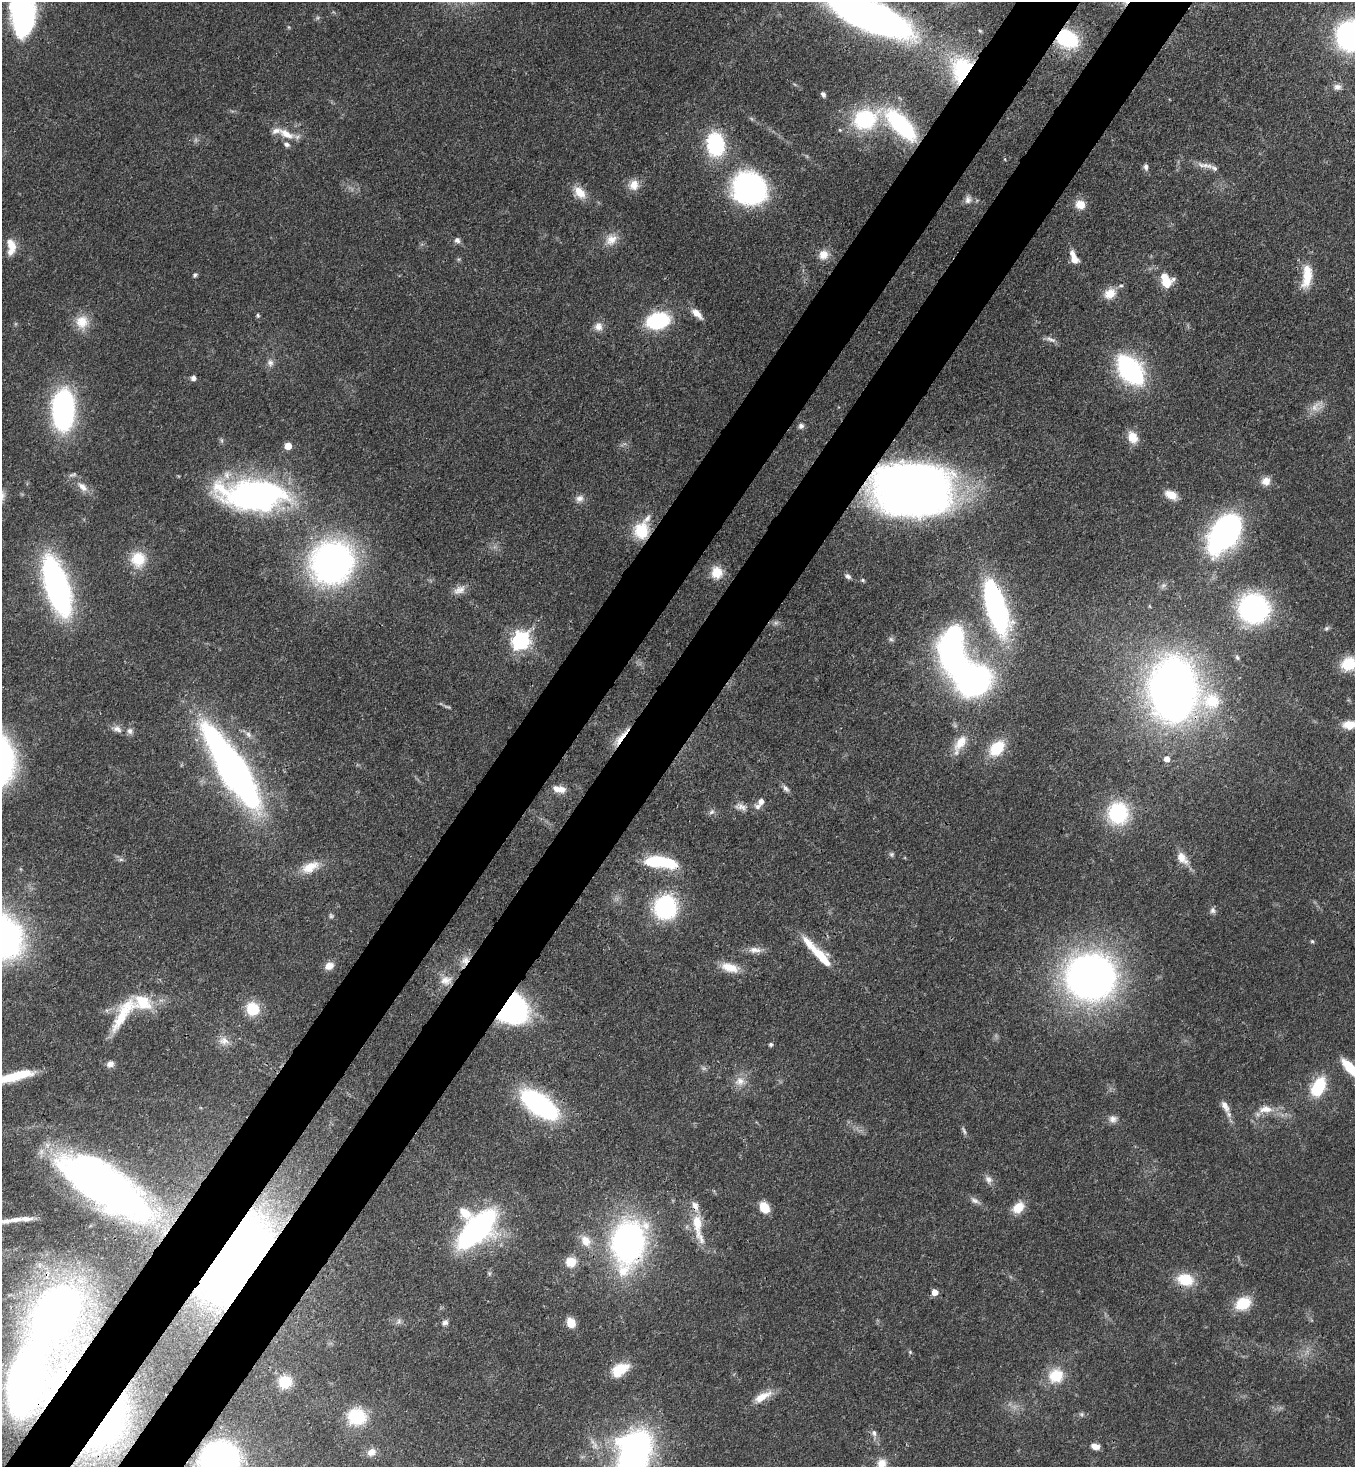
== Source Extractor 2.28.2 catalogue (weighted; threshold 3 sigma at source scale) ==
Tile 7 of 4 x 4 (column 3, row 2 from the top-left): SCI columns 2933-4285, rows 2991-4455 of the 6003 x 5981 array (HDU 1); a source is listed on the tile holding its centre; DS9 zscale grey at full resolution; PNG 1357 x 1469 px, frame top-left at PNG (2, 2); no overlay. Shown black and unused: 10% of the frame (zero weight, under 3 of 4 exposures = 7% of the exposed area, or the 3 px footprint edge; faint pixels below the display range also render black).
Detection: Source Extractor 2.28.2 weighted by HDU 2 'WHT'; one run over the whole footprint, this tile lists its part. Background 0.0852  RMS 0.0039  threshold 0.0175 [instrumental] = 3 sigma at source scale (4.5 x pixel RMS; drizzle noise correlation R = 1.50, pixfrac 1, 0.05/0.05 arcsec/px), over >= 5 px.
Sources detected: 172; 9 too faint to see at this stretch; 6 inside a brighter object's white glare — not listed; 15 inside a brighter listed object's ellipse — not listed separately; the other 142 listed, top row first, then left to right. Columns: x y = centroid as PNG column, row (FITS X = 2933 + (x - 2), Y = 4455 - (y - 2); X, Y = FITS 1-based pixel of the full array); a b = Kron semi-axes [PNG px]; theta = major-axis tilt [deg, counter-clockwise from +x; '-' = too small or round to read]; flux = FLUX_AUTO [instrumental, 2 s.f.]
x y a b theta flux
24 10 68 25 -85 92
868 15 60 19 -24 410
1352 36 21 20 - 120
1067 39 22 17 -26 30
962 69 30 24 84 37
1337 87 11 8 0 2.1
823 94 6 4 -61 1.1
865 119 32 23 22 34
901 125 44 17 -46 46
286 134 25 10 -27 6.8
715 144 23 17 -83 35
1207 166 26 6 -13 3.6
1146 167 9 6 -83 1.3
634 185 15 14 - 4.6
749 188 29 26 -26 98
579 192 19 12 -47 6.1
968 199 12 9 82 2
1080 205 11 10 - 5.2
457 240 8 7 - 1.5
611 240 18 15 41 5.3
11 247 21 10 -88 6
823 255 14 13 - 4.2
1074 259 11 8 -51 3.6
195 275 6 5 - 0.81
1307 276 33 12 83 10
1166 283 17 9 28 5.5
1110 294 16 12 31 5.6
697 313 17 7 -45 3.9
258 315 6 4 -86 0.64
658 321 17 12 15 43
82 322 20 18 87 7.7
598 326 13 11 82 3.2
1051 339 16 6 -21 1.9
270 363 11 9 -70 2
1130 370 24 14 -52 83
193 378 7 6 - 1.4
63 410 35 18 87 89
801 426 8 7 - 1.3
1133 437 15 11 -67 5.4
288 446 5 5 - 7.8
1266 481 11 10 - 3.7
82 487 18 9 -42 4
911 489 52 36 -4 520
253 495 68 30 -3 130
1171 495 13 8 -29 5.9
580 498 11 9 32 2.4
641 531 19 17 -89 14
1225 532 38 22 54 120
138 559 20 19 - 11
332 563 38 34 49 160
717 572 13 12 - 7.2
848 576 8 5 -34 1.4
863 580 5 4 - 0.58
57 586 36 13 -73 190
459 590 18 11 26 3.5
996 607 49 17 -73 98
1254 608 24 23 - 80
776 623 8 6 21 1.1
1327 628 7 6 - 0.86
521 640 8 7 - 170
952 656 36 21 -67 100
1237 657 7 5 -59 0.77
1349 664 17 14 22 13
1174 690 42 35 -77 360
1349 725 17 10 4 5.7
117 729 15 8 -19 2.7
248 734 10 7 -46 1.8
621 738 27 6 51 5.2
960 744 30 12 61 7.7
997 748 20 13 48 13
1167 759 6 6 - 3.2
233 769 62 16 -58 340
559 789 17 8 -10 4.1
786 789 12 6 -50 1.4
761 802 10 7 68 2.2
741 807 18 9 -14 2.9
712 812 9 6 40 1.2
1118 813 26 24 -88 28
891 854 6 6 - 0.81
1182 858 19 11 -52 4.8
655 861 26 14 7 15
310 867 26 13 24 7.8
665 907 24 22 67 43
1213 910 8 7 - 1.3
1312 941 5 5 - 0.62
755 950 19 8 -1 3.3
821 956 37 10 -46 13
465 960 13 11 49 3.9
329 966 11 9 32 3.2
730 967 24 11 -15 7.1
1091 977 41 38 -12 230
446 980 17 13 11 4.8
252 1009 15 14 - 11
511 1009 22 20 9 140
123 1014 54 14 59 16
224 1041 16 11 -13 3.6
771 1044 4 4 - 0.89
110 1064 9 8 - 2.2
1350 1068 22 8 -47 11
8 1077 38 10 21 13
740 1081 14 12 23 4.4
1318 1087 21 13 62 18
540 1105 28 13 -36 100
1225 1106 18 8 -64 3.5
1266 1109 23 11 1 6
1113 1119 11 10 - 2.2
964 1131 12 4 -64 1.1
989 1179 12 9 -55 2.2
103 1184 78 29 -34 240
975 1201 15 7 -28 2
764 1207 11 8 -57 8.1
1018 1207 15 11 45 6.4
465 1213 17 11 -43 7
5 1221 28 6 6 4.3
697 1224 36 13 -85 11
476 1229 31 15 45 140
586 1241 17 13 -56 5.4
628 1243 39 27 80 140
229 1254 46 25 44 600
571 1262 12 12 - 5.9
1185 1280 21 15 -11 11
935 1292 5 5 - 4.1
1243 1303 18 13 29 12
56 1312 37 24 59 340
399 1321 9 7 59 1.4
445 1322 8 7 - 1.4
571 1323 10 8 -65 5
910 1352 6 4 -46 0.59
620 1370 21 13 32 10
1056 1376 19 17 40 11
285 1382 13 12 - 11
24 1383 38 26 71 330
762 1397 28 10 30 6.1
1082 1414 7 6 - 0.9
357 1417 19 17 -13 19
108 1424 47 16 56 47
874 1433 8 7 - 1.5
1095 1446 9 6 -18 3.1
371 1452 11 8 33 2.8
633 1457 45 26 76 180
220 1461 29 28 - 85
882 1463 12 11 - 3.8
Overlapping masked pixels (flux is a lower limit): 16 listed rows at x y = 1067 39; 962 69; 911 489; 641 531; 1174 690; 621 738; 465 960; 511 1009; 103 1184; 628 1243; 229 1254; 1185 1280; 56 1312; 24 1383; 108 1424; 220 1461
Isophote crosses this tile's border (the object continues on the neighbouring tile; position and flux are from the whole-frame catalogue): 11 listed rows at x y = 24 10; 868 15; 1352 36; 1349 664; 1349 725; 1350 1068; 8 1077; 5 1221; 633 1457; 220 1461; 882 1463